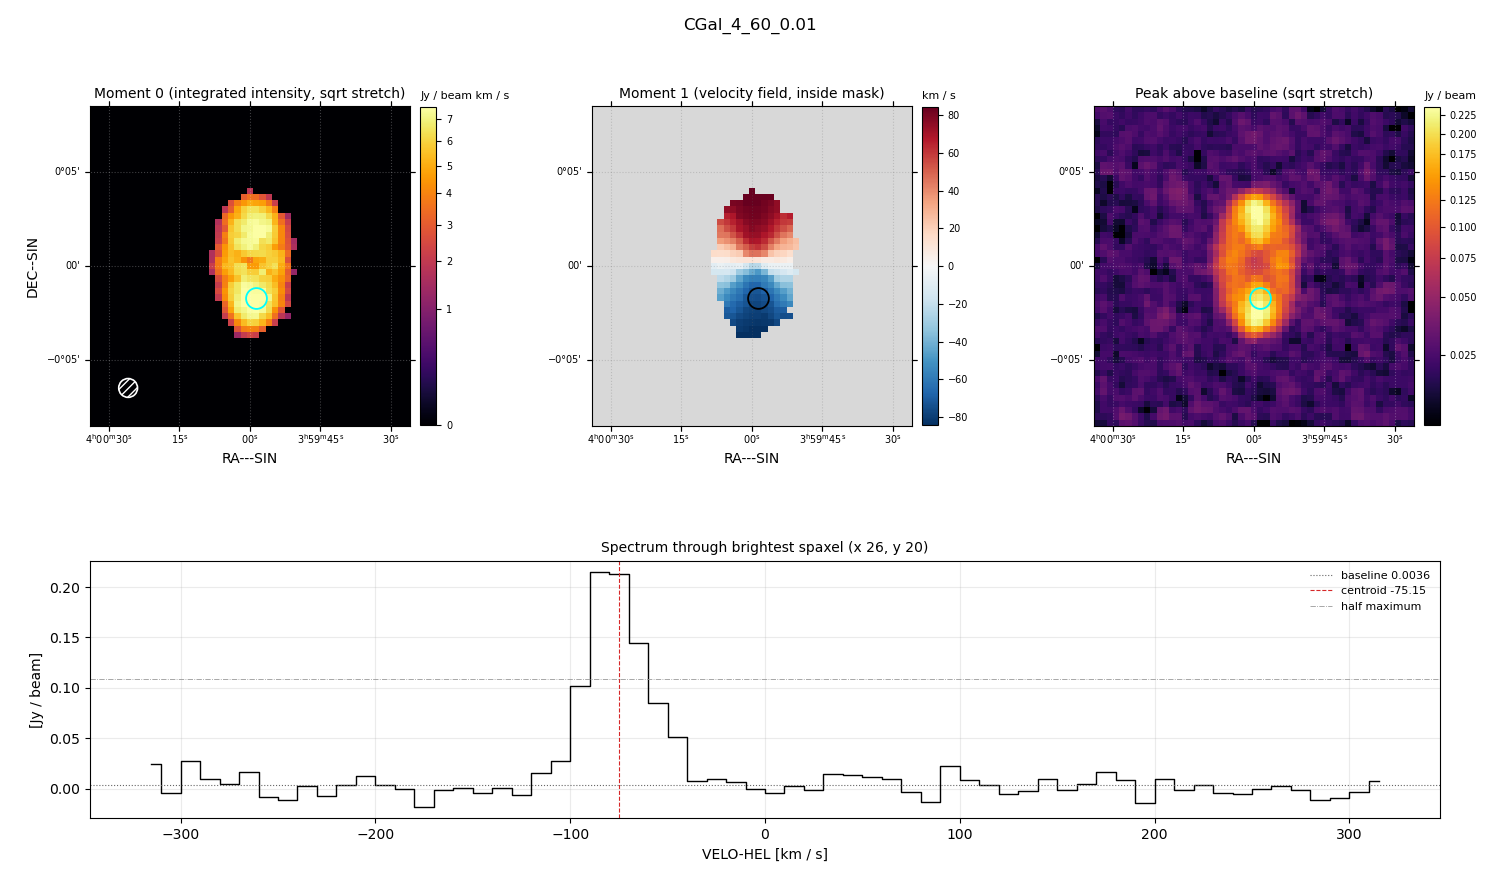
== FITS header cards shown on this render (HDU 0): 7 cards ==
OBJECT  = 'CGal_4_60_0.01'
BUNIT   = 'JY/BEAM '           /
CTYPE1  = 'RA---SIN'           /
CTYPE2  = 'DEC--SIN'           /
CTYPE3  = 'VELO-HEL'           /
NAXIS3  =                   64 / length of data axis 3
CUNIT3  = 'km/s    '           /

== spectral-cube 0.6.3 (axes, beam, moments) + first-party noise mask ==
SpectralCube HDU 0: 64 channels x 51 x 51 spaxels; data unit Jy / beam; figure title: CGal_4_60_0.01
Units: BUNIT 'JY/BEAM' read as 'Jy/beam' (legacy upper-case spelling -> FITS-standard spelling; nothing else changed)
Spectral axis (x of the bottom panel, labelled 'VELO-HEL [km / s]'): -315 .. 315 km / s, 64 channels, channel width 10 km / s
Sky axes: RA---SIN/DEC--SIN; field 17' x 17' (20 arcsec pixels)
Beam (drawn as the hatched ellipse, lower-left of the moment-0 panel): BMAJ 60 arcsec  BMIN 60 arcsec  BPA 0 deg
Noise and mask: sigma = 9.9e-03 Jy / beam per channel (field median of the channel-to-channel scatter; agrees with the line-free scatter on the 2355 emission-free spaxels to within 1%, no correlation factor applied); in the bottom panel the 58 channels outside the line scatter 9.0e-03 Jy / beam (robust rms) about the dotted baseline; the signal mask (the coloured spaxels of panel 2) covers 9% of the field
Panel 1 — Moment 0 (line voxels x channel width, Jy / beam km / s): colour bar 0 .. 7.54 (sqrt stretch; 0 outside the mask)
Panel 2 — Moment 1 (intensity-weighted velocity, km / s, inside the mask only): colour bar -84 .. 84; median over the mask -5
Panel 3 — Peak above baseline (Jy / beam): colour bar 0.0141 .. 0.236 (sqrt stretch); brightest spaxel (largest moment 0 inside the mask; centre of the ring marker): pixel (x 26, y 20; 0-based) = FK5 03h59m58s -00d01m40s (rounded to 2 s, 20 arcsec steps: no finer than the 20 arcsec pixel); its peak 0.211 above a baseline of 0.0036
Panel 4 — spectrum at that spaxel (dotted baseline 0.0036 Jy / beam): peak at -85 km / s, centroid -75.15 km / s (red dashed line; intensity-weighted over the run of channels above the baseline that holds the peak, -120 .. -10 km / s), W50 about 30 km / s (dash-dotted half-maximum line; edge to edge of the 3 channels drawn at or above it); detected line -100 .. -40 km / s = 6 of 64 channels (9%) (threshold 4 sigma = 0.04 Jy / beam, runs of >= 3 channels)